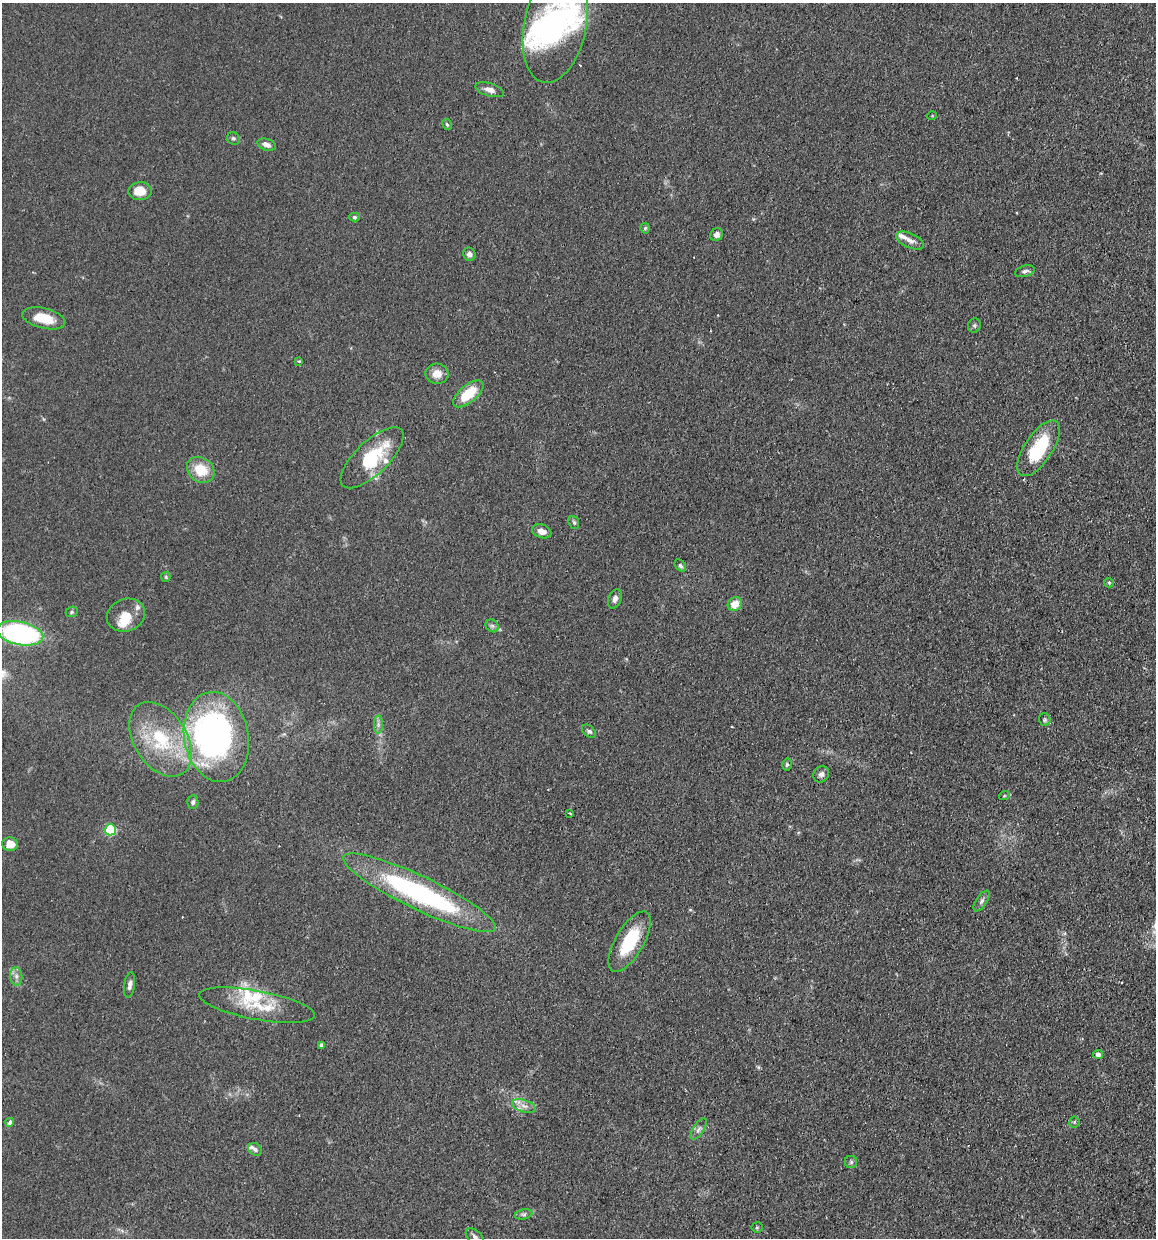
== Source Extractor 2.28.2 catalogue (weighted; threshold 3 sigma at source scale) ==
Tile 6 of 4 x 4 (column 2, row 2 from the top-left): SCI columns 1303-2456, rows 2500-3735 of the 5030 x 5000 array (HDU 1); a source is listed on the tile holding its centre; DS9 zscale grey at full resolution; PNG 1158 x 1240 px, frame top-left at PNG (2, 3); each listed source drawn as its Kron ellipse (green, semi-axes under 4 px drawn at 4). Shown black and unused: <1% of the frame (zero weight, under 2 of 3 exposures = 4% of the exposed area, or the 3 px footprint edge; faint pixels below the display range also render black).
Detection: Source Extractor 2.28.2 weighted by HDU 2 'WHT'; one run over the whole footprint, this tile lists its part. Background 0.107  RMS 0.0075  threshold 0.0339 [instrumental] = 3 sigma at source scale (4.5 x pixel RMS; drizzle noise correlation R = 1.50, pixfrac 1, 0.05/0.05 arcsec/px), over >= 5 px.
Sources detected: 75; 4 inside a brighter object's white glare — neither listed nor drawn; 10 inside a brighter listed object's ellipse — not listed separately; the other 61 listed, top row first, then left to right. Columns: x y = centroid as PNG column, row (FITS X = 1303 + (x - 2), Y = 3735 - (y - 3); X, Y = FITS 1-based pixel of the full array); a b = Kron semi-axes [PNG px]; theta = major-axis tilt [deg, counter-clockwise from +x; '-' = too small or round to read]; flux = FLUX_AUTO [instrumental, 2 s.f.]
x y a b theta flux
555 24 60 31 79 110
490 90 15 6 -16 4.5
932 116 5 3 - 0.56
447 124 6 4 -62 1
233 138 7 6 - 1.6
267 145 9 5 -19 4
140 191 11 9 5 11
354 217 5 4 - 1.4
645 228 5 4 - 1.2
716 235 7 6 - 2.8
910 240 15 7 -24 4.6
469 254 7 6 - 2.7
1025 271 10 5 15 2.2
44 318 22 10 -14 16
974 325 7 6 - 1.6
299 361 4 4 - 0.72
437 374 11 10 - 7.3
468 394 18 8 40 22
1039 448 32 14 56 45
372 458 40 16 44 46
201 470 15 12 -37 18
574 522 7 5 -68 1.2
542 531 10 6 -20 5.4
680 566 7 5 -50 1.4
166 577 5 4 - 0.87
1109 583 5 4 - 0.83
615 599 10 6 70 3.4
735 604 7 6 - 9.3
72 612 6 5 - 1.2
126 615 19 16 22 13
492 626 7 6 - 1.7
20 633 23 11 -12 160
1045 720 6 5 - 1.3
378 725 9 4 90 2.3
589 731 8 5 -40 1.9
216 737 45 32 -80 230
161 739 41 26 -57 54
787 764 6 4 78 1.4
821 774 8 7 - 2.8
1004 796 5 3 - 0.78
193 802 7 5 85 1.9
570 813 3 2 - 0.89
110 830 5 5 - 69
10 844 8 6 -12 8.2
420 893 84 17 -25 160
982 901 12 5 56 2.5
630 942 34 14 60 36
16 976 9 6 -84 3
129 985 13 5 81 3.1
257 1005 59 14 -11 30
322 1045 4 4 - 3.1
1098 1054 5 4 - 3.2
524 1106 12 6 -18 4.1
10 1122 5 3 - 3.6
1074 1122 5 5 - 1.1
699 1129 12 5 56 2.9
255 1149 7 5 -36 2.5
851 1162 6 6 - 1.5
524 1214 9 5 12 1.8
757 1227 5 5 - 0.92
475 1237 11 6 -42 2.9
Isophote crosses this tile's border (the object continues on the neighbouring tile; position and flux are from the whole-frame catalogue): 2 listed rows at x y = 555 24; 475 1237